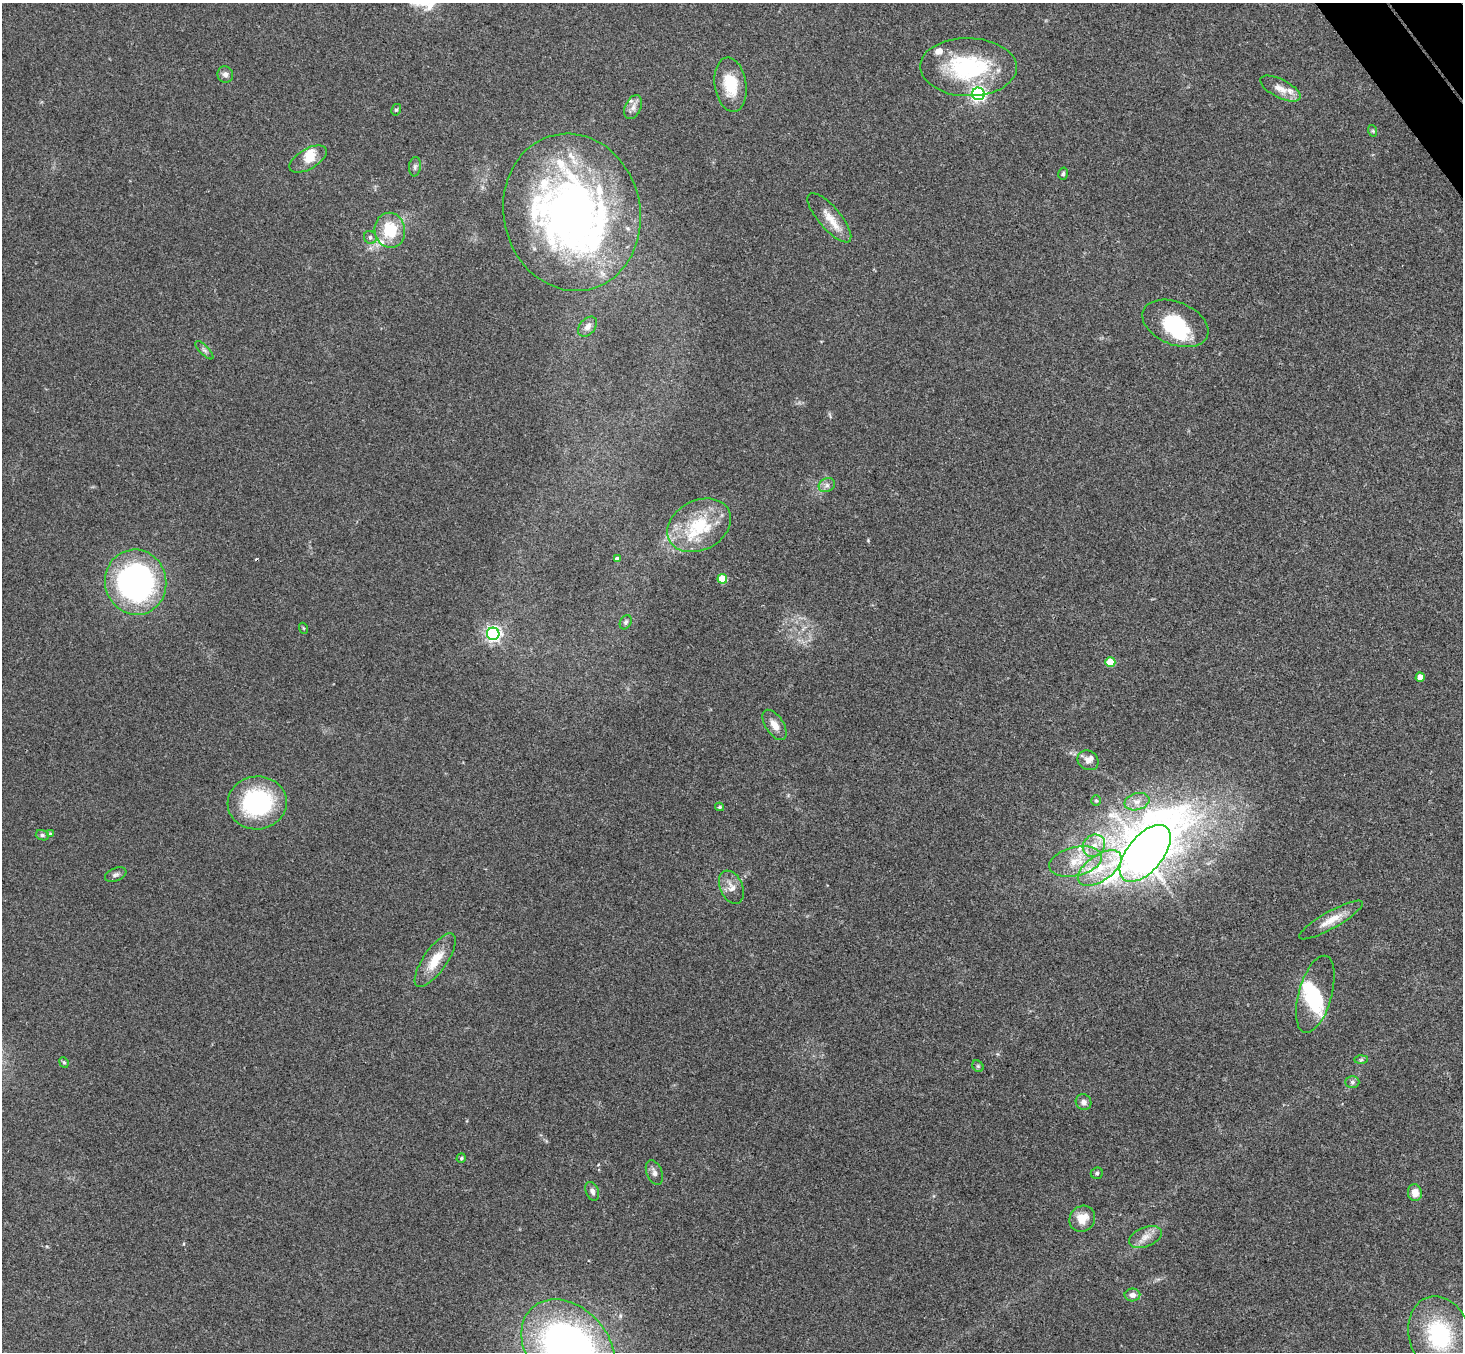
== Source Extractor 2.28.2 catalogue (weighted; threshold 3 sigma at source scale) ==
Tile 10 of 4 x 4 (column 2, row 3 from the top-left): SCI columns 1514-2974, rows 1681-3030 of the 5945 x 5925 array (HDU 1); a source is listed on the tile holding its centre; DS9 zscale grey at full resolution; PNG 1465 x 1354 px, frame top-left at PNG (2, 3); each listed source drawn as its Kron ellipse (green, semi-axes under 4 px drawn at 4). Shown black and unused: <1% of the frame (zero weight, under 3 of 4 exposures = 6% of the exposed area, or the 3 px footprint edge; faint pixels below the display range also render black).
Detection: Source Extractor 2.28.2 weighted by HDU 2 'WHT'; one run over the whole footprint, this tile lists its part. Background 0.22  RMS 0.0085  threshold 0.0381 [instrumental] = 3 sigma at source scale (4.5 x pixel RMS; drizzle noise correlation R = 1.50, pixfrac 1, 0.05/0.05 arcsec/px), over >= 5 px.
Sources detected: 73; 4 inside a brighter object's white glare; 1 cosmic-ray / hot-pixel residue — neither listed nor drawn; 8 inside a brighter listed object's ellipse — not listed separately; the other 60 listed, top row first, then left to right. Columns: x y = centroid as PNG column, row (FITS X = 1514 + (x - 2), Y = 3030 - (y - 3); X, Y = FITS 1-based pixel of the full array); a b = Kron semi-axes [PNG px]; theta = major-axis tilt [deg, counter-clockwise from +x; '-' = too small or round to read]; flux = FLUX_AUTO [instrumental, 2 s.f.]
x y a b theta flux
968 67 48 29 -1 86
225 74 8 7 - 3.6
731 85 27 16 -81 28
1280 89 22 9 -27 9.1
978 94 6 6 - 230
633 107 12 8 65 5
396 110 6 5 - 1.4
1373 131 6 3 -72 1
308 159 21 10 30 11
415 167 9 6 83 2.4
1063 174 6 4 74 1.3
572 212 79 68 -77 500
829 218 31 11 -49 14
390 230 18 15 -80 34
370 237 7 6 - 2.3
1175 323 34 21 -22 46
588 327 11 7 50 4.9
204 350 12 4 -46 2.3
827 485 8 6 27 3
699 525 33 25 27 48
617 559 4 4 - 3.9
722 579 5 5 - 28
136 582 33 30 -79 230
626 622 7 5 61 1.8
303 628 5 3 - 0.83
493 634 6 6 - 270
1110 662 5 5 - 25
1420 677 4 4 - 7.9
774 725 17 9 -57 8.6
1088 760 11 9 -32 5.5
1096 800 5 5 - 1.1
1137 802 13 8 14 6.3
257 803 29 26 4 97
719 807 4 3 - 1.3
50 834 4 4 - 0.77
42 835 6 5 - 1.8
1094 846 12 10 43 9.6
1145 853 34 18 50 2000
1076 861 27 14 13 22
1100 868 25 13 34 24
116 875 11 6 23 2.8
731 887 17 11 -66 7.9
1331 920 36 8 29 14
435 960 32 11 55 19
1315 994 40 16 74 40
1361 1060 7 4 2 1.5
64 1062 5 4 - 1.1
978 1066 6 5 - 1.2
1352 1082 7 6 - 2.2
1084 1102 8 7 - 3.8
461 1158 5 4 - 1.3
654 1173 13 7 -68 4.3
1097 1173 6 5 - 1.6
592 1191 10 6 -67 3.4
1415 1193 8 7 - 9
1082 1219 14 12 48 13
1145 1237 17 9 22 8.2
1132 1295 8 6 0 4.1
1439 1335 39 30 -74 79
568 1348 54 40 -49 430
Isophote crosses this tile's border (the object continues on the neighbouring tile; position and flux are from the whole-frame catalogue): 1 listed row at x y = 568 1348